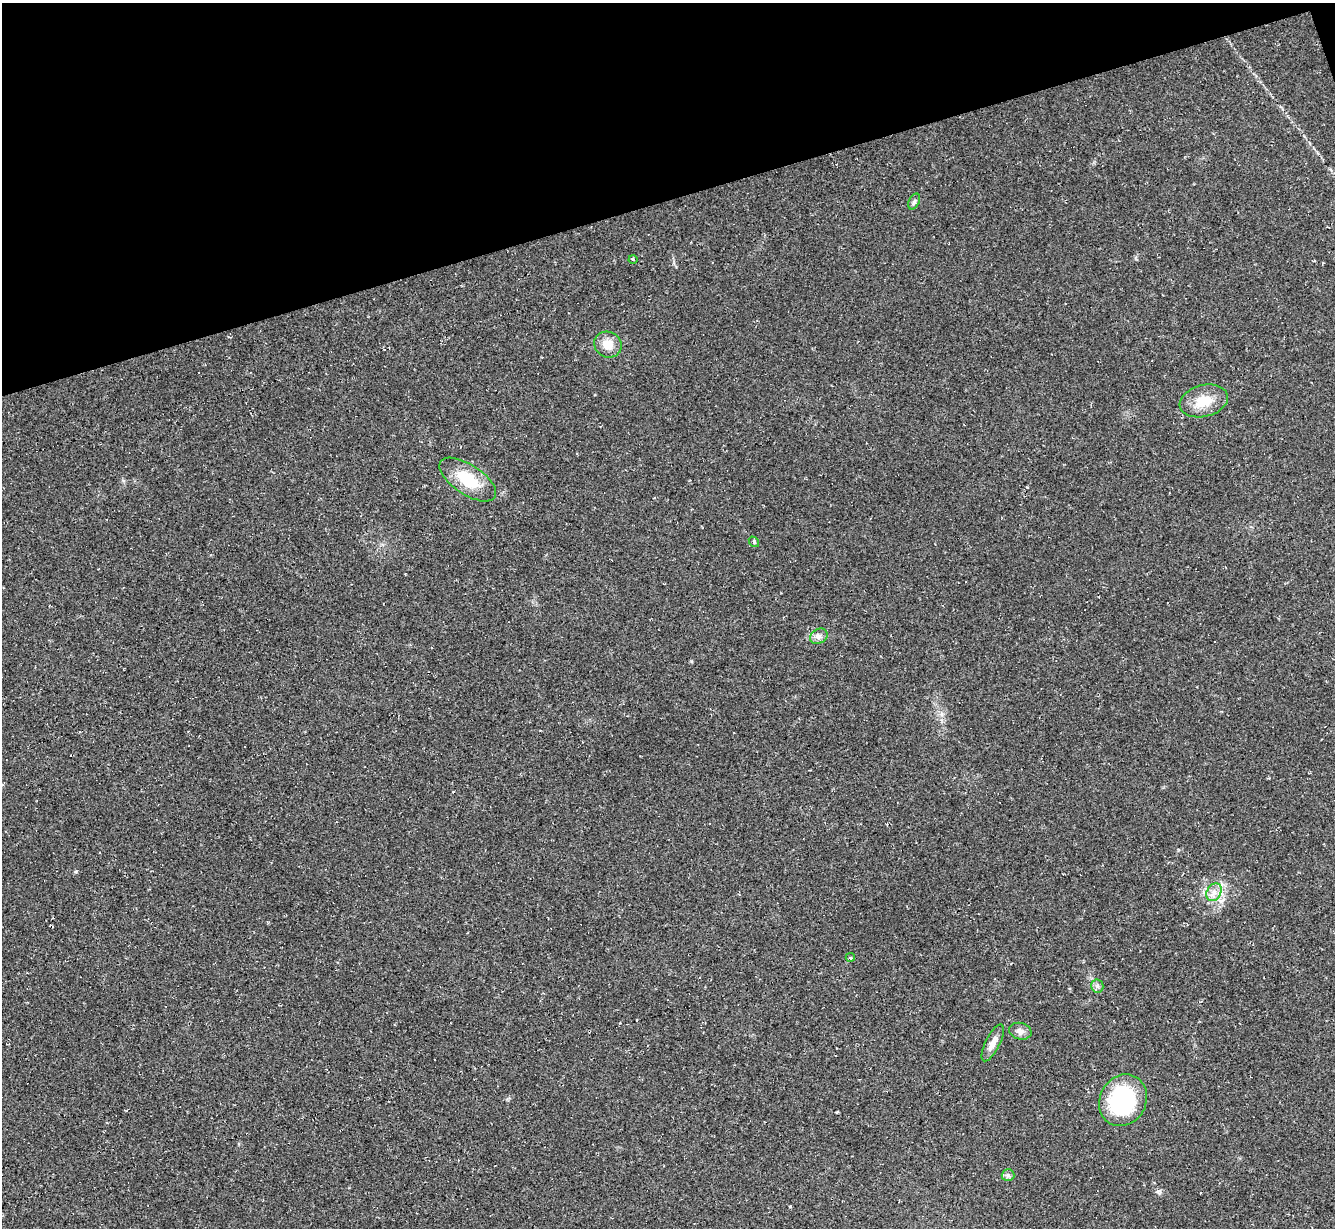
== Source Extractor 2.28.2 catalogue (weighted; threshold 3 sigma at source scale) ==
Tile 3 of 4 x 4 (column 3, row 1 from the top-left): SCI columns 2670-4002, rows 3948-5173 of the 5336 x 5318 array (HDU 1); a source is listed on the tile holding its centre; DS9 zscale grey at full resolution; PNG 1337 x 1230 px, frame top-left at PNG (2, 3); each listed source drawn as its Kron ellipse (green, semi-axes under 4 px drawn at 4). Shown black and unused: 16% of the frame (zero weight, under 2 of 3 exposures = <1% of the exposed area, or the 3 px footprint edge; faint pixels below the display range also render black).
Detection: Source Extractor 2.28.2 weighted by HDU 2 'WHT'; one run over the whole footprint, this tile lists its part. Background 0.0503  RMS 0.0068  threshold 0.0305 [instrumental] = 3 sigma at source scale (4.5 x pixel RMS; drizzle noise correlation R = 1.50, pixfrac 1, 0.05/0.05 arcsec/px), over >= 5 px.
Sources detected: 16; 2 cosmic-ray / hot-pixel residue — neither listed nor drawn; the other 14 listed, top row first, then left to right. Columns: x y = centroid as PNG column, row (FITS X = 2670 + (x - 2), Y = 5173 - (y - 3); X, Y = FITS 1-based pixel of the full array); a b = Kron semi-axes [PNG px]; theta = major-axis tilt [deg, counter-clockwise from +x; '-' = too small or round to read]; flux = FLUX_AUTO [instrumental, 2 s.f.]
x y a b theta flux
914 202 8 5 63 1.6
633 259 4 3 - 0.74
608 345 14 12 -28 9.2
1204 401 24 15 14 14
468 480 32 15 -33 24
754 542 6 4 -50 0.9
819 636 9 7 31 2.9
1214 892 9 7 61 4
850 957 4 3 - 1.2
1097 986 6 6 - 1.7
1020 1031 11 8 -14 3.5
993 1043 20 7 63 5.4
1123 1100 26 23 60 72
1008 1175 6 6 - 1.7
Unlisted compact peaks at least as high as the median listed source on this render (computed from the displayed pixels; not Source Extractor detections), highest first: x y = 1159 1191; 76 871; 790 1206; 691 661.